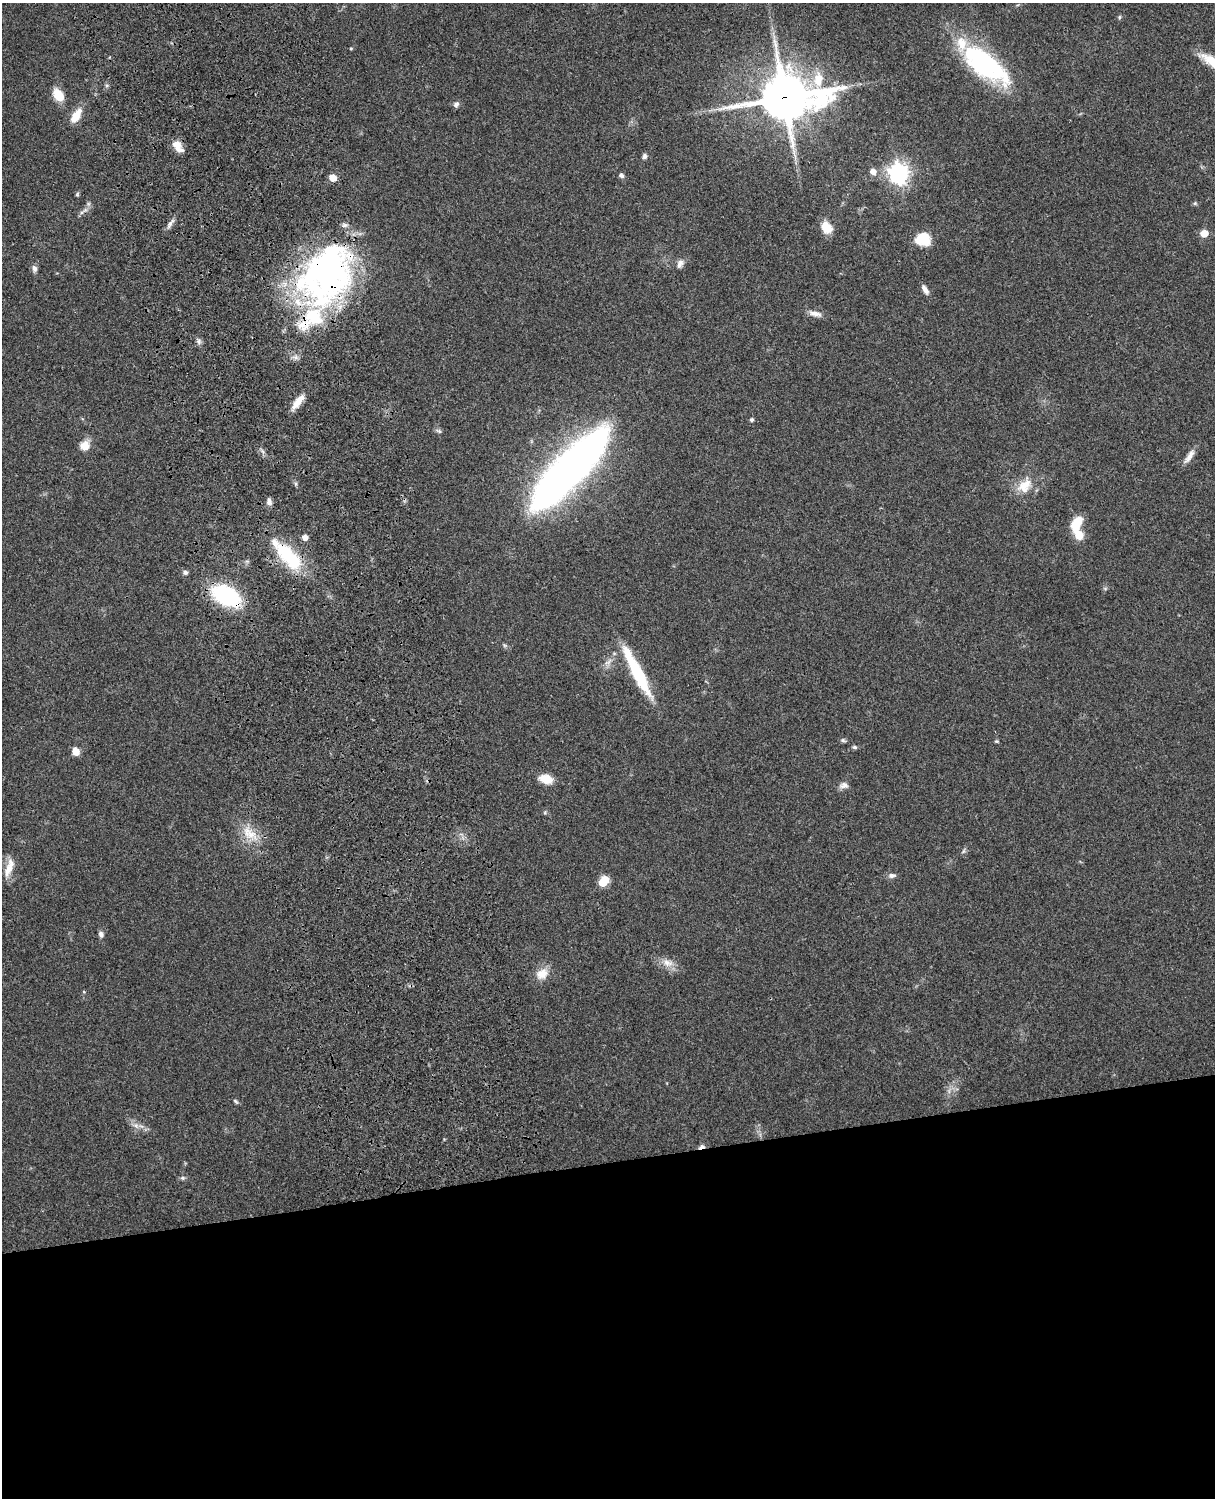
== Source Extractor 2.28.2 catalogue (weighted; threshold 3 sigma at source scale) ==
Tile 11 of 4 x 3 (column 3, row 3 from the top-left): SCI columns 2544-3756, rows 164-1659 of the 5089 x 4927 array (HDU 1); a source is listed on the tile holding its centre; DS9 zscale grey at full resolution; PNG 1217 x 1500 px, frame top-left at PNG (2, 3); no overlay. Shown black and unused: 23% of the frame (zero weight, under 3 of 4 exposures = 6% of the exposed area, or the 3 px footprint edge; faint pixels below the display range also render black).
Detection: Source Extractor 2.28.2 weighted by HDU 2 'WHT'; one run over the whole footprint, this tile lists its part. Background 0.0899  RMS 0.0062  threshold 0.0277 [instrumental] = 3 sigma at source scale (4.5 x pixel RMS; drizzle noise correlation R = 1.50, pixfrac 1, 0.05/0.05 arcsec/px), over >= 5 px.
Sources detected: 69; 2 inside a brighter object's white glare — not listed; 7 inside a brighter listed object's ellipse — not listed separately; the other 60 listed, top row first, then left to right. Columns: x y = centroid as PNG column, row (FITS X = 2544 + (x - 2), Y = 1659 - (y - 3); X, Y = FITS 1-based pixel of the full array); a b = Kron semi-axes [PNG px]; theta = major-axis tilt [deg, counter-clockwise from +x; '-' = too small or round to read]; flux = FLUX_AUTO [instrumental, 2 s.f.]
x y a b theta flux
1119 17 6 4 83 0.92
351 49 4 3 - 0.63
985 64 55 22 -37 94
58 95 16 10 -55 9.5
785 97 21 16 5 2300
456 104 8 7 - 2
76 116 18 9 59 9.6
177 146 15 8 -54 7.5
644 156 6 6 - 1.7
873 172 10 8 -47 3.5
898 173 8 7 - 370
621 176 6 5 - 1.6
333 178 7 6 - 6.4
77 194 6 4 69 0.84
1195 203 5 5 - 0.93
85 210 7 4 18 1.4
170 224 17 5 55 2.8
826 228 14 11 -50 9.3
1204 233 5 5 - 13
924 237 20 15 -61 11
680 264 12 7 66 2.9
34 268 8 6 -71 2.4
326 274 70 55 54 210
925 289 12 5 -61 3.3
815 313 18 7 -15 4
199 341 10 6 -74 1.9
298 402 22 7 52 7.4
752 420 5 4 - 1.3
439 431 8 5 -20 1.4
85 445 11 10 - 7
1190 456 21 7 58 4.5
570 469 91 25 46 400
1025 485 24 15 57 12
269 502 9 6 -85 2.4
1076 524 17 9 67 15
305 537 5 5 - 4.4
288 556 44 18 -47 36
185 572 6 5 - 1.6
1105 588 6 4 -19 0.78
226 596 24 15 -26 65
608 662 13 6 35 3.4
638 674 54 12 -63 37
843 740 8 5 -21 1.2
996 741 5 4 - 0.77
854 747 6 5 - 1.1
75 751 9 7 -73 4.9
546 779 13 8 -14 11
844 785 13 8 4 2.9
250 833 25 12 -33 12
963 851 7 5 59 1.2
9 868 28 9 72 7.7
892 875 10 6 2 2.2
603 881 8 5 51 28
101 934 8 6 -68 1.9
667 963 17 10 -18 6.2
542 974 16 13 34 8.2
235 1101 7 4 -36 1
136 1125 10 7 -48 3.2
701 1147 9 5 19 2.1
182 1178 7 5 -20 1.2
Overlapping masked pixels (flux is a lower limit): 6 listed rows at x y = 785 97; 177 146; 326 274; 288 556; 226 596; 701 1147